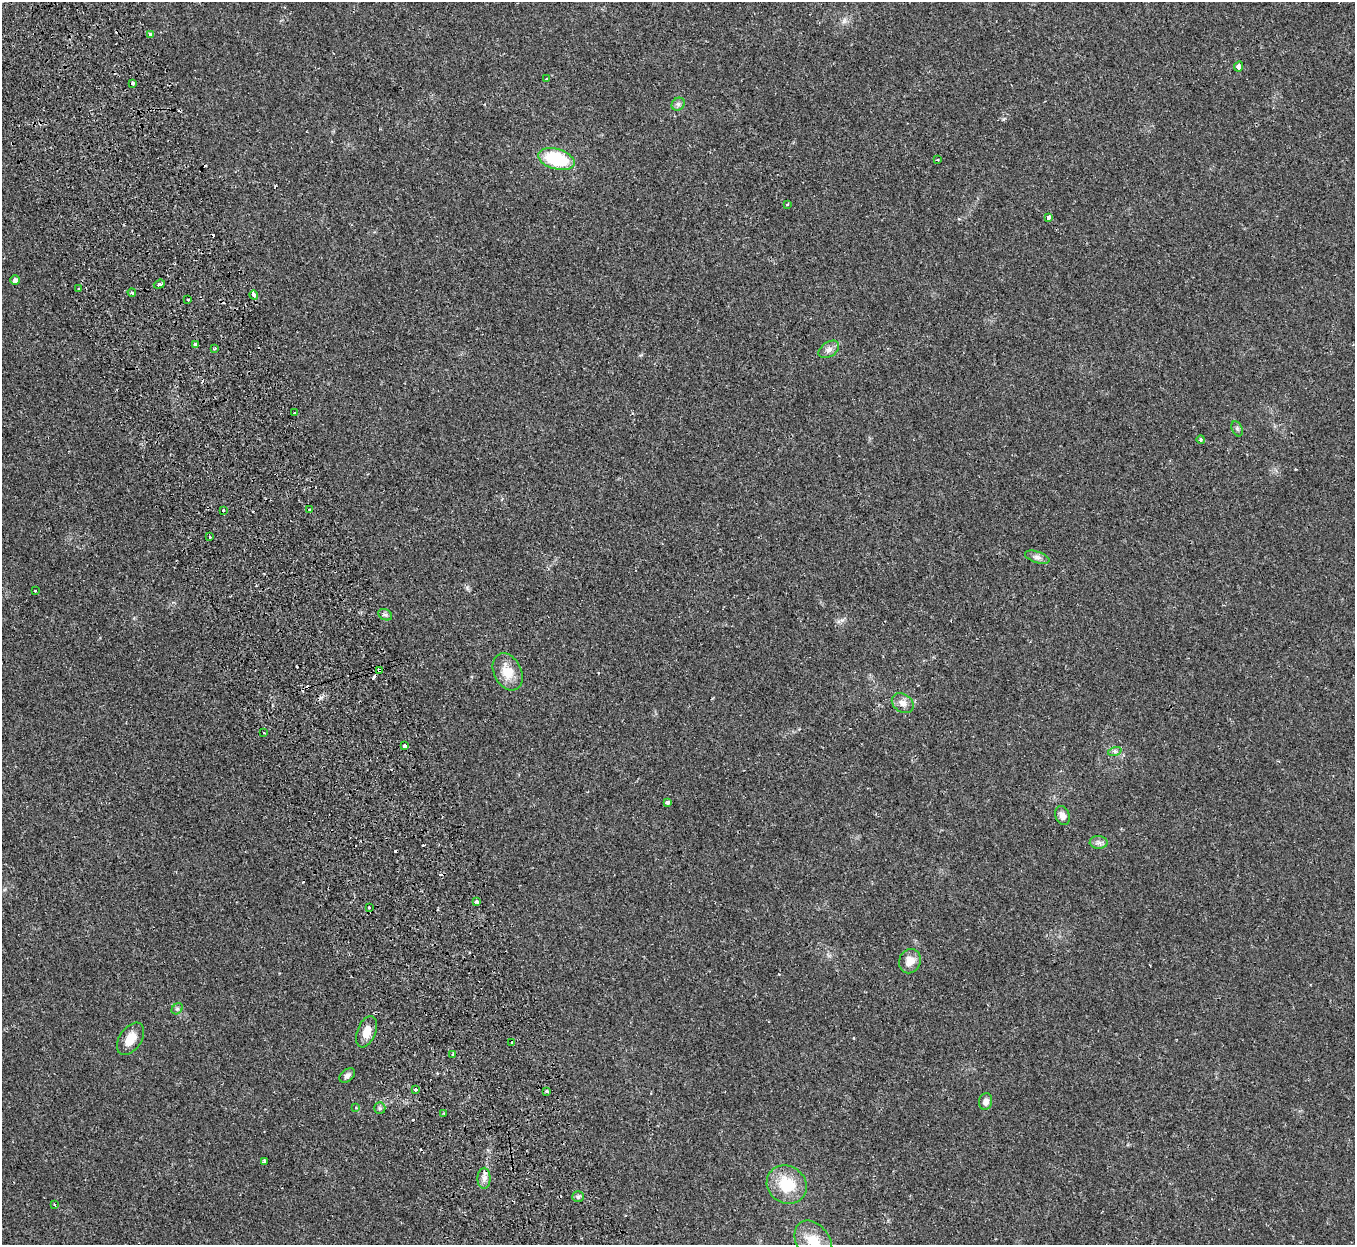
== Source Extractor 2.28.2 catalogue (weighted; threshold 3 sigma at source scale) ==
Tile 11 of 4 x 4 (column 3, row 3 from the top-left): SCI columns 2764-4116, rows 1422-2664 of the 5528 x 5451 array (HDU 1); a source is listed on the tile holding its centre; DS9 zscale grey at full resolution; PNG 1357 x 1247 px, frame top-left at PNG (2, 2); each listed source drawn as its Kron ellipse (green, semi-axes under 4 px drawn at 4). Shown black and unused: <1% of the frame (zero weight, under 2 of 3 exposures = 3% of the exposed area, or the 3 px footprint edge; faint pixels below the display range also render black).
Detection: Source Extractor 2.28.2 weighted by HDU 2 'WHT'; one run over the whole footprint, this tile lists its part. Background 0.0237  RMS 0.0042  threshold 0.0188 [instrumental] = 3 sigma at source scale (4.5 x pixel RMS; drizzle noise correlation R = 1.50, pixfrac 1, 0.05/0.05 arcsec/px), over >= 5 px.
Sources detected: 67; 10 cosmic-ray / hot-pixel residue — neither listed nor drawn; the other 57 listed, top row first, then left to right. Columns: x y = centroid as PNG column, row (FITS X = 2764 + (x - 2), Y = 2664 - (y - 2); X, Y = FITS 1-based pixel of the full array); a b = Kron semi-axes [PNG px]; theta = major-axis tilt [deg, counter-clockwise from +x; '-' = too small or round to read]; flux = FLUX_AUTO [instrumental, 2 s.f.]
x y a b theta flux
150 34 3 3 - 3
1239 66 5 4 - 3.4
547 79 3 3 - 1.7
133 83 3 3 - 1.4
678 104 7 6 - 1
556 159 18 10 -16 23
937 160 3 2 - 0.52
787 204 3 2 - 0.46
1048 217 3 3 - 2.1
15 280 4 4 - 1.4
159 284 6 3 20 3.8
79 289 3 3 - 0.91
132 292 4 3 - 0.71
254 295 5 3 - 2.2
188 299 3 3 - 1.2
195 345 3 3 - 0.91
215 348 4 3 - 0.38
829 349 11 7 34 2
295 413 3 3 - 0.97
1237 429 8 5 -65 0.79
1201 440 4 4 - 0.74
223 510 3 2 - 2.5
310 510 3 3 - 0.98
210 537 3 3 - 0.77
1037 557 13 5 -17 1.6
35 590 3 2 - 0.42
385 615 7 5 -27 0.88
380 670 4 3 - 0.66
508 672 19 13 -64 7.5
903 703 12 9 -36 2.7
264 732 3 2 - 0.43
404 746 3 3 - 24
1115 751 7 4 18 0.76
668 802 4 3 - 3.2
1062 816 10 7 -71 2.2
1099 842 9 6 -2 1.4
477 902 3 3 - 2.2
369 907 3 2 - 0.54
910 961 12 10 68 4.1
177 1009 6 5 - 0.67
366 1032 16 9 68 4.3
130 1039 18 11 56 5.1
512 1042 3 3 - 0.59
453 1054 3 3 - 0.67
347 1076 9 5 41 1.4
415 1089 3 3 - 1.8
547 1091 3 3 - 0.73
986 1101 8 6 78 2.1
356 1108 4 3 - 0.53
380 1108 6 5 - 0.67
444 1114 3 2 - 0.39
264 1162 4 3 - 4.8
484 1178 10 6 -90 1.9
787 1185 21 18 -35 14
578 1197 6 5 - 0.85
55 1205 3 3 - 0.5
813 1242 23 16 -56 10
Overlapping masked pixels (flux is a lower limit): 1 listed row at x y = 380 670
Isophote crosses this tile's border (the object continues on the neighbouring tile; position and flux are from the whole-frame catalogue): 1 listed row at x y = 813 1242